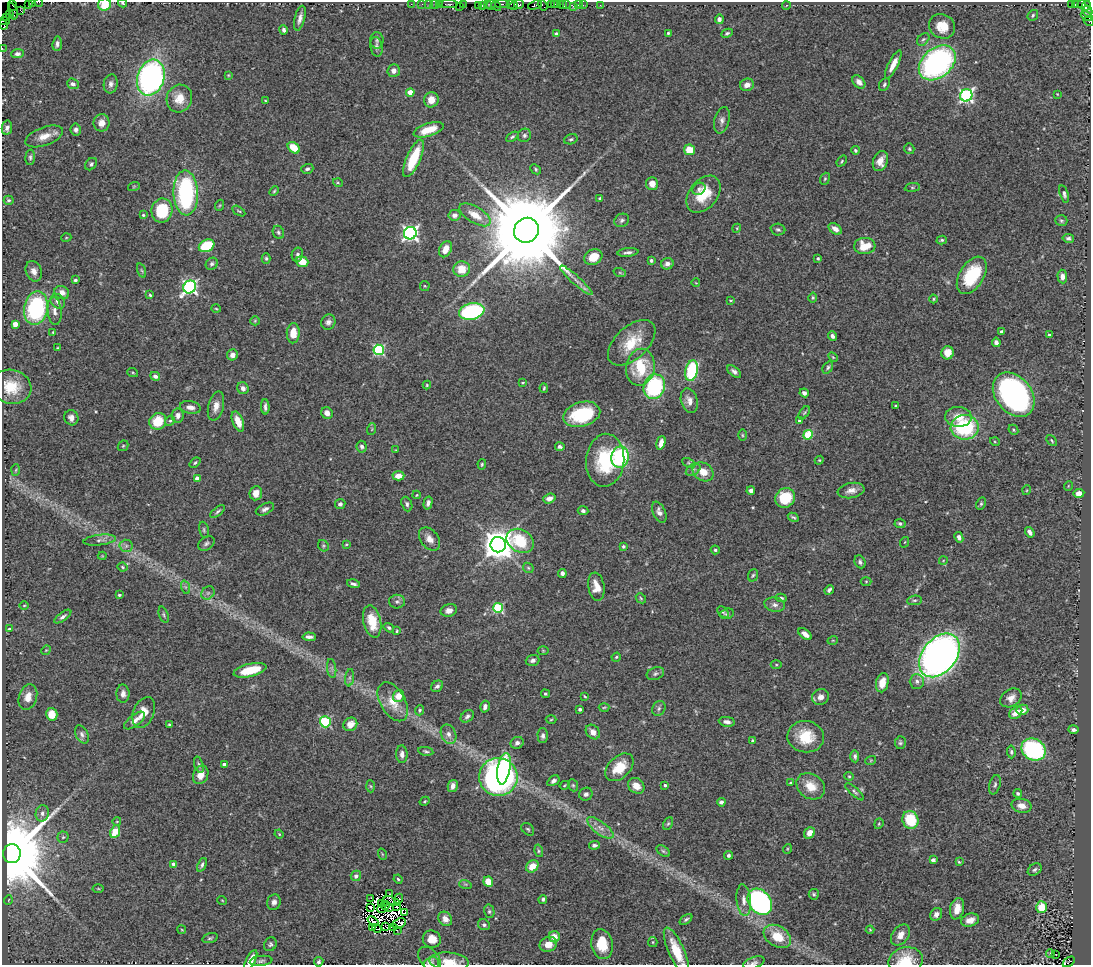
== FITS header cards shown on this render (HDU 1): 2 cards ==
NAXIS1  =                 1089
NAXIS2  =                  963

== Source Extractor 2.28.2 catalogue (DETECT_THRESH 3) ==
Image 1089 x 963 px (HDU 1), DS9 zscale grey, 1 PNG px = 1 image px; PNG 1093 x 967 px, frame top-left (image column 1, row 963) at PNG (2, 2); each listed source drawn as its Kron ellipse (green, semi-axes under 4 px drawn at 4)
Background 1.11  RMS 0.045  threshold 0.134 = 3 sigma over >= 5 px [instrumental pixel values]
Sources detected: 465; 12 with non-positive FLUX_AUTO (blend fragments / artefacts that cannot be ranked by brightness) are neither listed nor drawn; the other 453 listed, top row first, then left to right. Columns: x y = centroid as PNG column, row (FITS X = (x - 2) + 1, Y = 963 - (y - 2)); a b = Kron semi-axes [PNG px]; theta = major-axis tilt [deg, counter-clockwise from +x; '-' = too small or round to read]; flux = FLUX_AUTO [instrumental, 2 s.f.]
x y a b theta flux
32 2 4 2 - 57
39 2 4 2 - 24
28 3 2 2 - 44
122 3 4 3 - 3.3
104 4 6 6 - 72
411 4 2 2 - 22
422 4 2 2 - 20
429 4 2 2 - 28
435 4 5 2 - 46
439 4 3 2 - 29
449 4 9 2 0 46
463 4 3 2 - 36
487 4 3 2 - 19
502 4 7 2 0 200
511 4 4 3 - 27
519 4 5 3 - 84
551 4 3 2 - 47
554 4 3 2 - 43
558 4 2 2 - 42
566 4 2 2 - 17
1075 4 3 3 - 41
1082 4 4 3 - 17
12 5 5 3 - 13
478 5 4 2 - 50
482 5 4 3 - 48
491 5 5 3 - 92
535 5 7 3 23 150
543 5 6 3 -55 53
562 5 3 2 - 7.6
579 5 3 2 - 36
583 5 2 2 - 6.5
600 5 3 2 - 7.2
786 5 4 3 - 2.7
1071 5 3 3 - 500
459 6 2 2 - 9.5
496 6 5 3 - 79
514 6 4 3 - 72
573 6 3 2 - 20
1086 6 5 4 - 88
20 10 4 3 - 26
13 11 8 3 -74 62
1087 11 5 5 - 97
9 14 3 2 - 12
1033 15 6 5 - 5
1087 16 6 4 -30 110
6 17 2 2 - 5.4
300 18 13 5 76 16
719 19 5 4 - 12
4 21 5 3 - 39
1089 21 5 3 - 50
3 25 5 3 - 73
942 26 13 12 - 52
284 30 5 4 - 8.7
668 33 3 3 - 3.9
727 33 6 4 26 5.4
556 34 4 4 - 16
923 39 7 5 47 5.5
377 40 8 6 -89 7.7
57 44 7 4 83 9.2
376 47 10 6 -80 11
2 48 3 2 - 9
17 54 6 4 5 9.9
937 63 21 14 40 730
893 65 15 5 63 31
394 71 6 6 - 18
228 75 4 4 - 2.7
151 78 18 13 73 870
859 82 7 5 -48 15
73 84 6 5 - 9.8
111 84 9 7 80 12
884 84 7 5 58 6.7
747 85 7 6 - 18
410 92 4 4 - 56
1057 94 3 3 - 2.1
966 95 6 6 - 670
179 98 14 12 68 42
265 100 4 2 - 2
431 100 7 7 - 34
722 120 13 7 77 15
102 123 8 8 - 26
7 128 7 5 78 10
76 129 6 5 - 10
429 130 15 6 18 64
524 135 7 6 - 7.7
44 136 20 9 20 38
512 137 7 4 30 5.4
571 139 7 5 19 5.6
294 148 7 5 -39 63
909 149 5 5 - 4.6
689 150 5 5 - 56
855 150 4 3 - 4.3
30 157 7 4 84 6.3
414 158 20 7 66 120
842 161 6 4 51 3.9
880 161 10 7 69 28
91 164 7 5 46 6.7
307 169 6 4 19 6.2
536 169 6 4 -44 4.3
825 179 6 4 68 4.4
338 183 5 3 - 3.2
652 184 6 6 - 29
134 186 6 3 19 3.3
912 187 7 4 7 4.6
699 189 7 5 35 8.3
274 191 5 4 - 3.8
186 193 22 12 -87 430
703 194 21 14 51 87
1064 194 9 4 -73 8.1
600 198 4 3 - 5.2
9 200 5 4 - 5.9
220 205 6 3 71 2.9
162 211 12 10 81 140
239 211 7 3 -32 3.5
143 215 4 4 - 3.8
454 215 6 5 - 14
475 215 17 8 -31 47
622 220 8 6 28 8.1
1061 221 6 5 - 5
737 228 4 3 - 2.7
778 229 7 6 - 7.3
835 229 7 5 -35 20
526 230 13 12 - 86000
278 232 7 5 -64 7.2
410 233 6 6 - 990
66 238 5 3 - 2.4
1068 238 6 4 -10 7.3
942 240 5 4 - 4.4
207 246 8 6 26 140
865 246 11 8 3 65
445 249 8 6 64 30
628 252 10 4 6 9.6
297 255 7 5 78 7.5
593 257 9 7 28 52
266 258 5 4 - 4.8
818 258 3 3 - 4.1
651 260 3 3 - 6
302 262 6 5 - 51
212 264 6 5 - 7.7
667 264 6 5 - 16
462 269 8 7 - 50
34 271 10 8 -69 19
142 271 7 3 -71 4.2
620 273 6 4 -19 4.1
972 275 20 12 58 150
1062 276 7 5 -85 15
75 280 4 3 - 5
576 280 21 4 -42 18
696 283 4 2 - 1.8
425 286 5 5 - 3.2
190 287 7 6 - 800
62 293 7 6 - 22
150 295 4 3 - 3.9
813 298 5 4 - 4.5
933 299 4 3 - 2.9
58 301 8 6 -46 12
730 301 4 4 - 3.6
36 308 17 11 79 350
216 309 5 3 - 2.8
55 311 14 7 -84 17
472 311 13 8 13 360
255 321 5 4 - 3.4
328 322 8 7 - 11
15 324 4 4 - 36
53 332 3 3 - 2.9
1002 332 4 3 - 7.9
293 333 10 6 88 44
1049 335 3 3 - 6
832 336 5 4 - 11
996 342 5 4 - 10
632 343 28 16 43 91
57 348 3 3 - 2.6
379 350 5 5 - 330
948 353 6 6 - 35
232 355 5 5 - 17
833 357 6 3 -45 3.4
640 367 18 14 80 130
828 367 6 4 54 5.4
692 371 10 6 77 240
734 371 8 4 -41 10
133 373 5 3 - 3.4
155 376 5 4 - 10
523 382 3 3 - 3.7
427 385 4 4 - 3.4
11 387 20 17 -13 78
654 387 12 10 70 310
243 388 6 5 - 11
544 388 5 2 - 3.8
804 393 5 4 - 12
1014 395 25 18 -50 830
689 401 12 8 -72 21
216 406 15 7 76 25
896 406 3 3 - 5.8
190 407 10 6 -9 17
265 407 8 3 -88 9.1
327 413 6 5 - 16
804 413 7 4 54 4.3
582 414 19 12 15 190
178 415 7 6 - 16
958 417 13 10 -4 43
71 418 8 7 - 16
158 421 9 8 - 68
170 421 5 4 - 4.6
238 421 10 5 -69 40
799 421 3 3 - 4.4
965 427 14 12 -1 250
372 429 6 3 72 3.8
1013 430 5 4 - 4.2
742 435 5 3 - 3.4
808 435 5 4 - 120
1052 441 6 3 -48 3.7
995 442 5 3 - 2.8
661 443 7 4 74 22
123 446 6 4 44 3.9
362 447 6 5 - 7.7
560 447 5 4 - 9.4
396 450 2 2 - 2.1
620 457 10 8 79 290
605 460 26 19 84 200
819 460 4 4 - 3.1
195 463 6 4 40 5
689 463 7 4 -26 4.7
482 464 5 4 - 4.1
16 470 6 4 87 3.8
693 470 8 5 30 7.8
703 472 11 8 -34 37
398 476 6 4 3 31
197 478 4 4 - 32
1068 486 5 3 - 2.4
851 490 13 7 10 21
1027 490 5 3 - 2.5
751 491 4 4 - 11
256 493 7 6 - 28
1079 493 5 4 - 21
417 495 4 3 - 2.8
549 498 6 4 21 18
785 498 10 9 - 100
428 503 6 4 75 10
340 504 5 5 - 8.4
407 504 7 5 -68 7.7
981 504 6 4 64 5
265 509 10 5 26 11
218 511 9 4 38 6.1
583 511 5 4 - 9
659 512 11 6 -66 17
793 517 6 3 -28 5
900 523 5 4 - 5.8
204 530 8 4 -77 5.4
1030 532 6 3 -54 12
959 537 5 4 - 11
429 539 13 8 -53 24
100 540 16 5 6 14
520 541 14 11 -30 150
905 542 5 3 - 2.7
206 543 9 6 34 8.1
346 544 4 3 - 2.7
498 545 7 7 - 5900
126 546 6 6 - 7.9
323 546 6 5 - 4.4
623 546 4 4 - 5.6
715 550 4 4 - 4.6
102 556 4 4 - 2.5
943 561 4 3 - 2.2
860 562 7 5 -64 7
122 567 5 3 - 3.8
528 568 6 4 -45 4.2
562 573 4 4 - 9.8
753 575 6 4 70 5
866 581 5 3 - 2.9
353 584 6 3 -16 7.8
185 587 7 4 -71 6.2
596 587 14 8 -81 37
829 590 5 3 - 7.4
208 593 7 6 - 8.4
119 595 3 3 - 4.5
641 598 6 4 -47 4.1
781 598 5 3 - 4.9
915 600 7 4 5 6.6
397 602 8 7 - 8.4
24 605 5 3 - 2.8
775 605 10 7 -11 13
498 608 5 5 - 230
449 610 8 6 15 16
723 612 6 4 -44 5
727 614 7 5 18 6.4
164 615 8 4 -72 5.1
63 617 10 4 35 8.8
372 621 16 8 -77 78
389 628 6 4 -34 6.3
10 629 4 4 - 8.2
397 631 3 2 - 2.9
805 634 8 4 -39 19
309 637 6 3 -3 9.8
833 640 5 3 - 2.6
46 650 5 4 - 2.8
543 651 5 3 - 2.6
939 655 24 17 51 1900
616 657 5 4 - 3.7
533 660 7 5 18 9.5
776 665 5 3 - 3.5
332 668 9 4 -82 8.2
250 670 17 6 14 81
655 674 9 6 20 8.6
350 678 9 4 82 7.2
917 681 7 7 - 9.7
882 683 10 6 77 41
437 686 6 5 - 8.6
123 694 9 6 -89 15
545 694 4 3 - 4.5
398 696 6 5 - 35
585 696 4 3 - 2.8
28 697 13 9 73 28
820 697 9 7 34 19
1011 698 11 8 34 21
393 702 21 12 -60 57
485 707 6 4 74 12
604 707 5 3 - 2.8
659 708 8 6 61 8.1
580 709 3 3 - 8.6
420 710 5 4 - 4.4
1022 710 6 5 - 28
144 712 16 10 66 35
1016 713 7 5 44 30
52 714 6 6 - 43
467 716 7 5 40 7.7
551 720 5 3 - 3.5
135 721 12 5 37 19
325 722 5 5 - 290
727 722 8 5 -9 11
350 724 7 6 - 30
169 725 3 3 - 4.7
1073 730 5 4 - 8.7
593 732 8 6 -49 15
82 734 9 6 -64 10
449 734 10 7 -65 17
543 736 7 5 -89 8.5
806 737 18 15 -7 86
752 740 3 3 - 4.2
517 743 7 5 26 13
900 743 6 5 - 5.8
1033 749 13 10 -31 370
426 751 7 3 -10 5
1011 752 6 4 -84 5.7
402 754 9 5 -87 14
855 756 6 4 -87 7.1
871 760 5 3 - 2.7
225 764 4 3 - 23
199 765 8 4 -74 7.1
619 767 16 10 44 67
504 769 16 6 80 170
201 775 9 7 66 29
849 776 4 4 - 3.5
498 777 19 19 - 1000
553 781 7 4 34 8.6
790 783 3 3 - 4.3
565 785 5 3 - 2.9
573 785 6 5 - 4.8
665 785 3 3 - 5.9
995 785 10 5 74 7.4
371 786 6 4 -87 3.7
453 786 6 5 - 16
636 786 9 7 -39 29
811 786 15 12 -35 52
855 792 12 4 -41 7.5
1018 793 4 4 - 5.7
586 794 7 6 - 9.3
425 801 5 3 - 3.4
721 802 4 3 - 8.2
1021 806 10 7 -12 23
42 813 8 6 78 12
910 820 9 8 - 120
117 821 4 3 - 2.2
668 824 7 4 62 4.7
879 824 5 4 - 3.5
600 828 16 6 -37 23
528 829 7 5 -44 5.4
115 832 6 4 66 100
810 833 6 5 - 25
279 834 5 3 - 2.7
63 837 5 5 - 4.7
594 845 5 4 - 7.7
787 849 5 3 - 2.8
539 851 6 4 -76 4.8
663 851 7 5 -36 5.8
12 854 9 9 - 62000
382 854 6 3 -72 2.9
728 855 4 4 - 5.8
933 860 4 4 - 7.5
959 862 3 3 - 3.1
174 864 4 4 - 15
202 865 7 4 66 6.8
532 866 7 5 43 40
1035 869 7 5 34 7.5
356 876 5 5 - 12
398 879 4 3 - 3.5
488 882 5 5 - 44
465 884 6 4 -17 4.3
98 889 5 3 - 2.7
390 894 3 2 - 0.36
814 894 5 5 - 5
371 898 3 2 - 6.1
398 899 5 3 - 4.9
543 899 4 4 - 6.3
8 900 5 3 - 2.4
222 900 5 3 - 2.5
744 900 16 7 -84 21
392 901 8 2 -17 2.4
274 902 8 6 71 12
760 902 14 11 -52 590
381 904 3 2 - 2.7
385 905 4 3 - 8.2
397 906 3 2 - 3.4
371 907 4 3 - 5.8
389 907 3 2 - 1.1
1041 907 6 5 - 64
382 909 4 2 - 6.1
957 909 11 7 78 28
489 911 7 5 -77 5.7
405 913 4 2 - 3
936 914 7 5 56 12
445 919 7 6 - 23
686 919 7 4 37 5.9
970 920 9 6 17 22
373 921 6 2 -42 2
399 923 7 5 25 11
484 925 6 5 - 7.2
386 926 4 2 - 0.67
373 927 3 2 - 0.25
377 928 5 2 - 1.5
393 928 3 2 - 2.2
182 930 4 3 - 2.3
397 930 2 2 - 3.6
870 930 4 4 - 3
900 935 11 8 53 26
777 936 14 10 -32 64
554 937 5 5 - 29
210 938 8 4 16 5.4
432 939 9 8 - 33
653 942 5 4 - 3.6
270 944 7 6 - 6.7
548 944 9 7 21 28
602 944 15 10 -79 79
676 951 25 7 -66 73
1050 954 4 3 - 8.7
1056 955 3 2 - 1.7
429 959 13 9 -48 15
251 960 11 4 63 36
261 961 11 5 8 8
905 961 17 13 13 82
319 962 5 4 - 6.5
449 962 19 9 -5 44
1069 962 7 4 35 270
754 963 11 5 19 8.7
432 964 8 6 22 7.5
At the frame edge (FLAGS 8, measured only in part): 17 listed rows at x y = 32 2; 39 2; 28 3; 122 3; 104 4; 1087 16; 4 21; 1089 21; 3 25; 2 48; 676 951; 251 960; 905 961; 449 962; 1069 962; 754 963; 432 964
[12 non-positive-flux detections neither listed nor drawn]